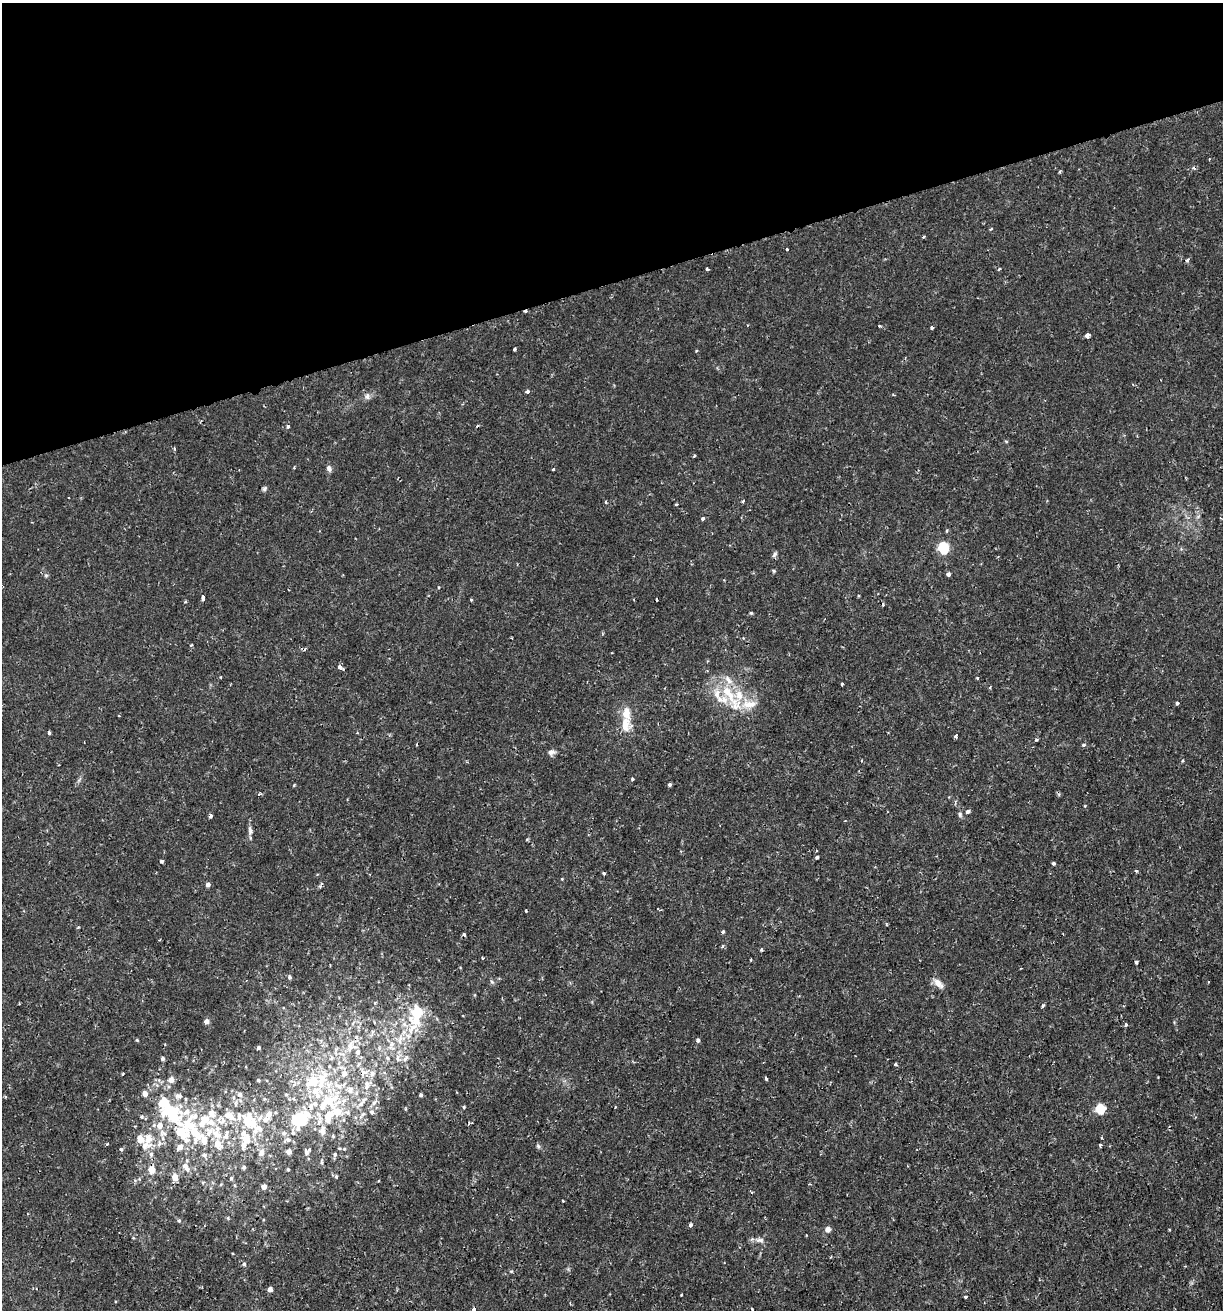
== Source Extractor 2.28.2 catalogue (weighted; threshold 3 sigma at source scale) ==
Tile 3 of 4 x 4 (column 3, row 1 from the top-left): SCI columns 2497-3717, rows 3929-5236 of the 5044 x 5237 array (HDU 1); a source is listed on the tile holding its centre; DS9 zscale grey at full resolution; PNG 1225 x 1312 px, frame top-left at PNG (2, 3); no overlay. Shown black and unused: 21% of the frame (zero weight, under 2 of 3 exposures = <1% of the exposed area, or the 3 px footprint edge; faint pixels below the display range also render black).
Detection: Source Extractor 2.28.2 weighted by HDU 2 'WHT'; one run over the whole footprint, this tile lists its part. Background 0.01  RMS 0.0013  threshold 0.0059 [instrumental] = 3 sigma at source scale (4.5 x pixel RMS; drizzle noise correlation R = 1.50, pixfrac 1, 0.0396/0.0396 arcsec/px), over >= 5 px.
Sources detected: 218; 3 inside a brighter object's white glare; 7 cosmic-ray / hot-pixel residue — not listed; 44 inside a brighter listed object's ellipse — not listed separately; the other 164 listed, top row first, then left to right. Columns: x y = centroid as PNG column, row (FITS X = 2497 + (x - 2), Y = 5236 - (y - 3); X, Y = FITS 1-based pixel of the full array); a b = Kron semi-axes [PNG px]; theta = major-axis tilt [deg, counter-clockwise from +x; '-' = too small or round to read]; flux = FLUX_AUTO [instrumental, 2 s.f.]
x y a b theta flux
1060 171 4 3 - 0.17
991 229 4 2 - 0.13
923 237 4 3 - 0.12
787 249 3 3 - 0.2
1187 260 4 3 - 0.35
707 269 3 3 - 0.22
879 326 4 3 - 0.14
932 328 4 3 - 0.25
1087 335 4 3 - 1.7
514 349 3 3 - 0.3
696 351 4 3 - 0.11
527 391 4 4 - 0.5
367 396 9 7 51 0.51
288 426 3 3 - 0.51
174 448 5 3 - 0.14
694 456 4 3 - 0.13
329 468 8 6 -61 0.45
554 469 3 3 - 0.21
264 489 7 5 58 0.25
69 498 3 2 - 0.14
743 501 4 3 - 0.13
606 502 4 3 - 0.17
676 504 3 3 - 0.28
703 518 4 3 - 0.31
947 531 5 3 - 0.13
943 548 6 5 - 12
774 554 9 4 50 0.28
774 571 5 3 - 0.14
948 574 5 4 - 0.33
46 575 6 4 0 0.2
439 587 3 3 - 0.12
203 598 4 3 - 1.3
471 600 3 3 - 0.17
185 602 5 3 - 0.13
751 613 4 4 - 0.15
512 638 3 2 - 0.12
191 645 4 3 - 0.12
340 667 5 3 - 0.69
221 677 3 3 - 0.15
842 684 3 3 - 0.2
731 697 55 13 -56 5.1
1177 703 4 3 - 0.37
625 725 21 11 82 2.1
49 732 4 3 - 0.64
956 736 4 3 - 0.52
1036 740 4 4 - 0.15
1083 745 3 3 - 0.44
551 752 9 7 7 0.5
632 779 3 3 - 0.21
294 785 3 3 - 0.18
669 785 4 4 - 0.26
259 794 3 3 - 0.32
968 811 4 4 - 0.58
960 814 8 5 -87 0.29
210 816 4 3 - 0.35
250 830 13 6 -79 0.46
527 839 4 4 - 0.16
817 857 4 3 - 0.43
161 861 3 3 - 0.38
1053 864 3 3 - 0.49
1136 871 4 4 - 0.17
604 873 3 3 - 0.2
208 885 5 4 - 0.49
321 885 9 4 61 0.25
526 911 3 3 - 0.22
723 931 4 3 - 0.26
723 946 4 4 - 0.22
761 950 4 3 - 0.19
482 958 4 3 - 0.18
751 960 3 2 - 0.12
1136 962 3 3 - 0.43
290 977 5 4 - 0.29
492 982 6 4 -19 0.19
938 983 15 8 -42 0.98
1043 1005 4 3 - 0.35
417 1012 21 16 47 4.2
206 1021 4 4 - 0.78
1125 1024 3 3 - 0.56
400 1039 18 10 65 2.3
137 1040 4 4 - 0.13
698 1040 4 4 - 0.42
350 1046 14 11 58 1.5
258 1048 3 3 - 0.26
163 1058 5 4 - 0.33
332 1058 6 4 70 0.22
387 1058 6 5 - 0.27
398 1058 12 5 -77 0.55
405 1058 10 6 53 0.52
896 1064 4 4 - 0.22
365 1072 10 6 17 0.63
344 1073 9 8 - 0.78
122 1074 4 2 - 0.12
766 1078 4 3 - 0.4
171 1080 6 5 - 0.95
258 1080 4 3 - 0.19
322 1080 20 12 71 3
367 1084 9 7 53 0.6
350 1090 10 9 - 0.93
145 1094 5 5 - 0.87
240 1094 6 5 - 0.47
421 1095 4 4 - 0.28
179 1096 11 9 2 0.8
329 1100 15 12 20 3.5
374 1102 9 5 52 0.45
235 1104 6 4 -90 0.23
361 1104 10 6 43 0.67
464 1107 4 4 - 0.13
1100 1109 6 5 - 7.1
187 1112 32 15 4 4.4
337 1112 17 12 -35 2.4
372 1112 6 5 - 0.33
307 1114 13 8 -42 1.4
362 1114 13 5 50 0.53
142 1117 6 5 - 0.25
230 1117 23 9 -27 2.2
265 1119 11 8 29 0.95
298 1119 8 8 - 14
248 1123 21 11 -85 3.2
160 1125 7 6 - 1.2
181 1131 22 17 -47 5.6
323 1131 10 8 89 0.9
284 1133 7 6 - 0.38
293 1133 6 5 - 0.31
217 1134 24 9 -38 2.2
333 1136 5 3 - 0.13
1102 1137 3 2 - 0.17
148 1139 11 9 82 1.5
288 1139 8 5 -47 0.37
204 1141 13 8 -77 1.5
159 1143 11 5 74 0.59
107 1144 4 3 - 0.14
1100 1145 3 3 - 0.35
243 1146 8 6 -89 0.72
538 1146 6 5 - 0.25
121 1149 4 4 - 0.23
344 1149 5 4 - 0.15
289 1152 4 4 - 0.84
306 1152 8 7 - 0.46
151 1154 7 5 76 0.45
262 1154 8 6 31 0.39
335 1154 6 5 - 0.27
204 1155 8 6 -10 0.41
322 1162 8 4 90 0.22
184 1166 9 8 - 0.71
244 1167 5 4 - 0.23
152 1170 6 5 - 1.9
288 1170 4 3 - 0.19
336 1176 6 4 -77 0.21
175 1177 6 5 - 1.4
231 1178 5 4 - 0.18
221 1184 5 3 - 0.11
264 1187 4 4 - 0.78
751 1192 4 2 - 0.15
563 1201 3 2 - 0.1
179 1221 5 4 - 0.18
690 1225 4 4 - 0.32
828 1229 7 6 - 0.53
760 1240 13 6 0 0.6
244 1264 5 5 - 0.25
270 1289 4 4 - 0.77
681 1295 3 2 - 0.1
965 1297 3 3 - 0.68
474 1309 3 3 - 0.47
752 1309 3 2 - 0.13
Isophote crosses this tile's border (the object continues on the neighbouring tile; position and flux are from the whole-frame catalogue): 1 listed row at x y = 474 1309
Unlisted compact peaks at least as high as the median listed source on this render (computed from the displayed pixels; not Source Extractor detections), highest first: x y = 977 678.